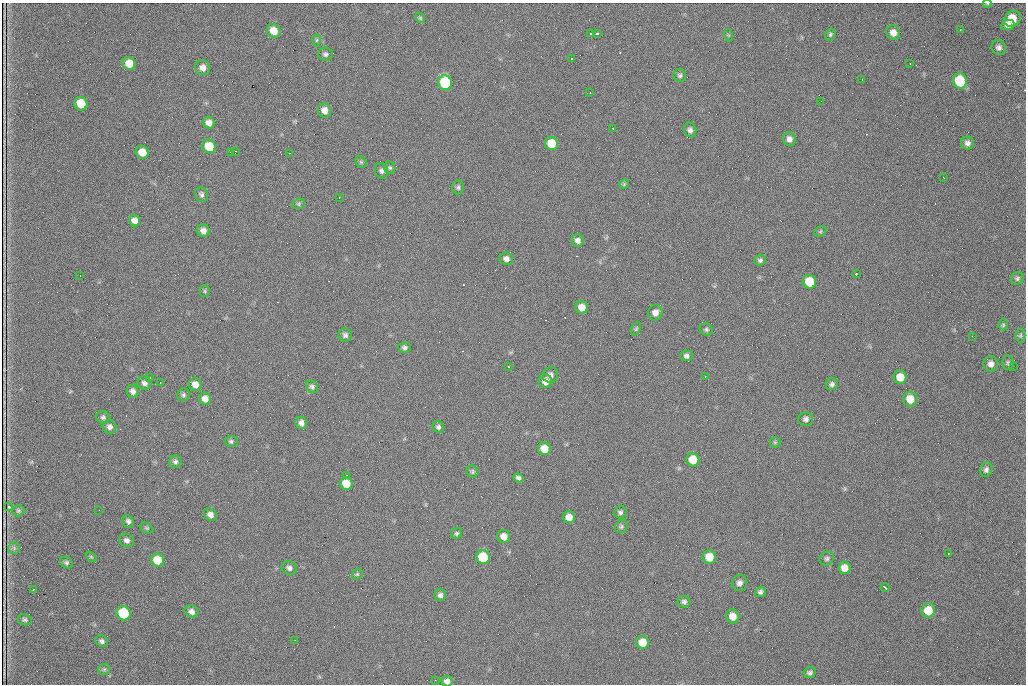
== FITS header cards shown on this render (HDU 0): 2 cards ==
NAXIS1  =                 1024 /fastest changing axis
NAXIS2  =                  682 /next to fastest changing axis

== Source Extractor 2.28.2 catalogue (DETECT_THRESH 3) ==
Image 1024 x 682 px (HDU 0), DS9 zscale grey, 1 PNG px = 1 image px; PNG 1028 x 686 px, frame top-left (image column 1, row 682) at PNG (2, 3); each listed source drawn as its Kron ellipse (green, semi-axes under 4 px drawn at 4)
Background 815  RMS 21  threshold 62.2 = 3 sigma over >= 5 px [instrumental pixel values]
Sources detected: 142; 1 with non-positive FLUX_AUTO (blend fragments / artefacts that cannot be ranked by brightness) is neither listed nor drawn; the other 141 listed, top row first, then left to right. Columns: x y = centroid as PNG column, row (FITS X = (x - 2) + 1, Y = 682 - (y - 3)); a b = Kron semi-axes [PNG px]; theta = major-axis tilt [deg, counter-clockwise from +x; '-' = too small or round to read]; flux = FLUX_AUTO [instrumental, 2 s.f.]
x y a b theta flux
987 4 5 3 - 1200
420 18 5 4 - 1700
1012 19 9 7 45 27000
1008 25 6 5 - 5900
960 30 3 2 - 1300
274 31 7 6 - 18000
591 33 3 2 - 2800
893 33 7 6 - 9800
597 34 3 3 - 6500
728 35 6 4 -71 1500
830 35 6 5 - 2100
317 40 6 4 88 2000
999 47 7 7 - 5100
325 54 7 6 - 3600
572 59 3 2 - 1700
129 63 6 6 - 22000
910 64 2 2 - 660
203 68 8 7 - 9200
680 75 6 6 - 3000
862 79 2 2 - 850
960 81 8 7 - 69000
445 83 7 7 - 110000
590 93 3 2 - 1600
821 101 2 2 - 890
81 103 7 6 - 36000
324 110 7 6 - 10000
209 123 6 5 - 8900
613 128 3 2 - 1600
690 130 7 6 - 4700
789 139 7 6 - 6100
551 143 7 6 - 33000
967 143 6 6 - 5200
209 146 7 6 - 38000
236 151 2 2 - 940
142 152 6 6 - 19000
231 152 2 2 - 880
289 153 2 2 - 850
361 162 6 5 - 2100
390 167 6 5 - 2200
381 171 7 6 - 4100
944 178 2 2 - 870
624 184 5 4 - 1800
458 187 7 6 - 3100
201 194 7 6 - 3700
339 197 3 2 - 1300
299 204 6 5 - 2400
134 221 6 5 - 8500
203 231 7 6 - 7700
820 231 6 4 32 2100
578 240 6 6 - 5600
506 259 7 6 - 5900
760 260 5 5 - 3200
856 274 3 2 - 2600
80 276 3 2 - 2400
1017 278 6 6 - 2900
809 282 7 6 - 39000
205 291 5 5 - 1900
582 307 6 6 - 13000
655 313 8 7 - 8900
1003 325 5 4 - 1800
636 329 7 4 63 1800
706 329 7 6 - 2900
345 335 7 6 - 4300
1020 335 7 5 88 2300
972 336 3 2 - 1100
404 347 6 5 - 3600
687 356 6 5 - 3800
1008 363 7 5 -82 2900
991 364 8 7 - 7000
1013 366 2 2 - 6700
508 367 3 2 - 990
550 375 8 7 - 7000
705 376 3 2 - 790
150 377 3 2 - 2700
900 377 6 6 - 19000
545 381 7 7 - 11000
144 383 7 6 - 5300
160 383 2 2 - 970
195 384 6 6 - 10000
832 384 6 5 - 3600
312 387 7 5 -44 3200
133 391 6 6 - 5500
183 395 6 6 - 2800
205 399 6 6 - 10000
910 399 7 7 - 20000
103 417 7 6 - 3100
806 419 7 6 - 4500
301 423 6 6 - 6100
110 427 7 6 - 5100
438 427 6 5 - 3500
231 441 6 5 - 2900
775 442 5 5 - 1700
544 449 6 6 - 20000
693 460 7 6 - 27000
175 462 6 6 - 3500
986 470 7 6 - 4100
472 471 6 5 - 2600
347 475 3 3 - 1600
518 478 5 4 - 4100
346 484 6 6 - 24000
9 507 3 3 - 3800
99 510 2 2 - 900
18 511 6 5 - 2300
620 512 6 6 - 3500
210 515 7 6 - 6800
569 517 6 6 - 12000
128 521 6 5 - 4000
621 527 7 6 - 2700
147 528 7 4 -27 2000
457 533 6 5 - 2500
504 536 7 6 - 12000
127 540 7 6 - 5300
14 548 6 6 - 2800
948 553 2 2 - 810
91 557 6 3 -36 1600
483 557 7 6 - 62000
709 557 7 6 - 23000
827 558 7 6 - 3400
157 560 7 6 - 32000
66 563 7 5 -33 2900
289 568 8 6 -17 4900
845 568 6 6 - 12000
357 574 6 5 - 1900
739 583 8 7 - 6200
885 587 4 2 - 5000
34 589 3 2 - 1400
760 592 5 5 - 3500
440 595 6 6 - 4600
684 602 6 6 - 3700
928 610 7 7 - 27000
191 612 7 6 - 6200
123 613 7 6 - 100000
733 616 7 6 - 14000
25 620 7 5 -12 3200
295 640 2 2 - 930
102 641 6 5 - 3900
642 642 6 6 - 21000
104 669 6 5 - 2500
810 673 6 5 - 3400
435 680 2 2 - 850
447 681 5 5 - 5500
At the frame edge (FLAGS 8, measured only in part): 2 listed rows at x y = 987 4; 447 681
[1 non-positive-flux detection neither listed nor drawn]

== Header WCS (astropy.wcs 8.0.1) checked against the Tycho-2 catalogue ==
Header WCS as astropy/WCSLIB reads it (CRVAL/CRPIX/CD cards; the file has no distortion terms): RA---TAN/DEC--TAN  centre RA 07:09:23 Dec +30:56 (107.35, +30.93 deg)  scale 1.43 arcsec/px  FOV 24.4' x 16.3'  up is -93 deg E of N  parity flipped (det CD > 0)
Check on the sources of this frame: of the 60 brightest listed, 5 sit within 2.1 arcsec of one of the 9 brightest Tycho-2 stars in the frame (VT <= 12.48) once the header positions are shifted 1.21 arcsec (1.07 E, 0.56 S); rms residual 1.23 arcsec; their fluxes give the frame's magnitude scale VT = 23.52 - 2.5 log10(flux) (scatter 0.16 mag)
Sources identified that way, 5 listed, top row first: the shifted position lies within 2.1 arcsec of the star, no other Tycho-2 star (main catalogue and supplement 1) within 4.2 arcsec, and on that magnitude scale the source's flux lands within +1.5 / -3 mag of the star's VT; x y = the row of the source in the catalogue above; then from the Tycho-2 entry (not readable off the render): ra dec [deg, ICRS J2000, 3 dp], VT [Tycho-2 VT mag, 2 dp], TYC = Tycho-2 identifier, HIP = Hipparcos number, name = IAU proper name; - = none
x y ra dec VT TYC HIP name
960 81 107.215 +31.104 11.64 2438-821-1 - -
445 83 107.226 +30.900 10.76 2438-883-1 - -
81 103 107.244 +30.756 12.13 2438-718-1 - -
209 146 107.261 +30.807 12.26 2438-856-1 - -
483 557 107.445 +30.924 11.38 2438-1056-1 - -